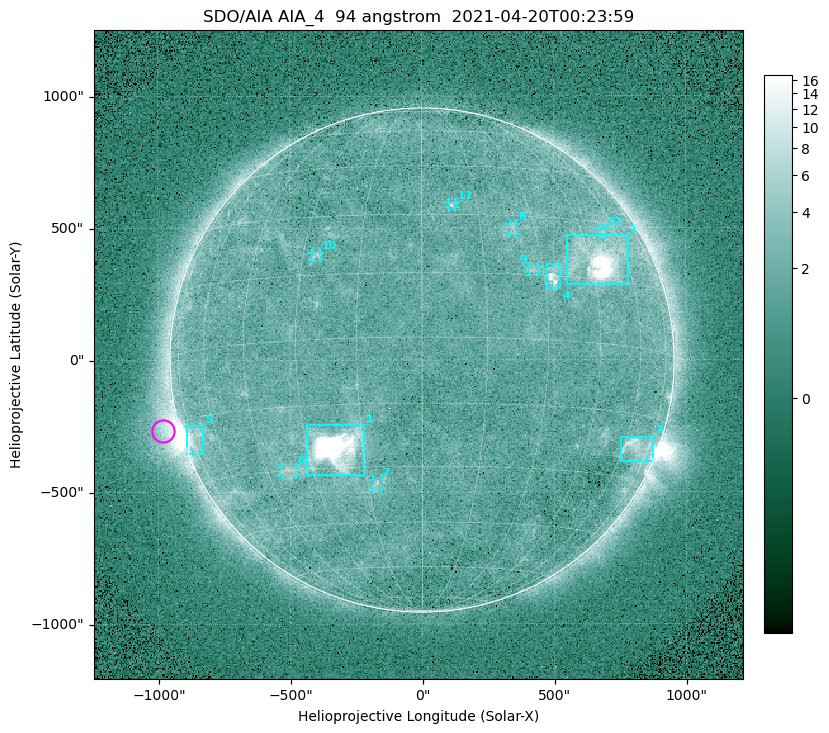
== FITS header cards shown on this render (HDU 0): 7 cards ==
TELESCOP= 'SDO/AIA '
INSTRUME= 'AIA_4   '
WAVELNTH=                   94
WAVEUNIT= 'angstrom'
DATE-OBS= '2021-04-20T00:23:59.12'
CTYPE1  = 'HPLN-TAN'
CTYPE2  = 'HPLT-TAN'

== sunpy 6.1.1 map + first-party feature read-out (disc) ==
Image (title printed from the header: SDO/AIA AIA_4  94 angstrom  2021-04-20T00:23:59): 512 x 512 px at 4.8 arcsec/px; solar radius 955 arcsec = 199 px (full disc in frame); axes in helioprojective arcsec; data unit not stated in the header (colour bar unlabelled)
Orientation: roll -0.138 deg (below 1 deg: not rotated)
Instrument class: DISC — disc imager (sunpy class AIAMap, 94 A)
Bright regions (active regions / flare kernels): reference = the median radial profile (limb darkening/brightening removed); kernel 5 px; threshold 5 sigma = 2.48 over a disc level ~1.74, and >= 1.15x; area >= 9 px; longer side >= 5 px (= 24 arcsec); searched inside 0.97 R_sun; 12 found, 12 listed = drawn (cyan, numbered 1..; 7 of them under ~33 arcsec drawn as corner ticks so the feature stays visible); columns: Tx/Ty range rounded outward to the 10 arcsec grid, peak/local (2 s.f.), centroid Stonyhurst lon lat
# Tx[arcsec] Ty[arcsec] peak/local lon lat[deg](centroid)
1 -440..-220 -440..-240 572 -22 -25
2 550..780 280..470 33 +48 +20
3 750..880 -390..-290 4.5 +67 -22
4 470..530 270..360 6.4 +33 +15
5 -900..-830 -360..-250 7.2 -72 -19
6 -540..-480 -440..-400 2.9 -37 -30
7 -190..-160 -490..-450 3.1 -13 -34
8 330..360 470..520 2.7 +24 +26
9 400..440 330..360 2.9 +27 +16
10 -420..-380 380..410 3 -26 +20
11 100..130 580..600 3 +8 +33
12 670..700 470..500 2.7 +54 +27
Off-limb structures (1.02-1.3 R_sun): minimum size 50 px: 6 found; the strongest spans PA ~85..115 deg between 1.02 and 1.21 R_sun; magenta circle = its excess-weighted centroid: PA ~105 deg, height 1.06 R_sun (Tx ~-980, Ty ~-270 arcsec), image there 4.4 x the reference